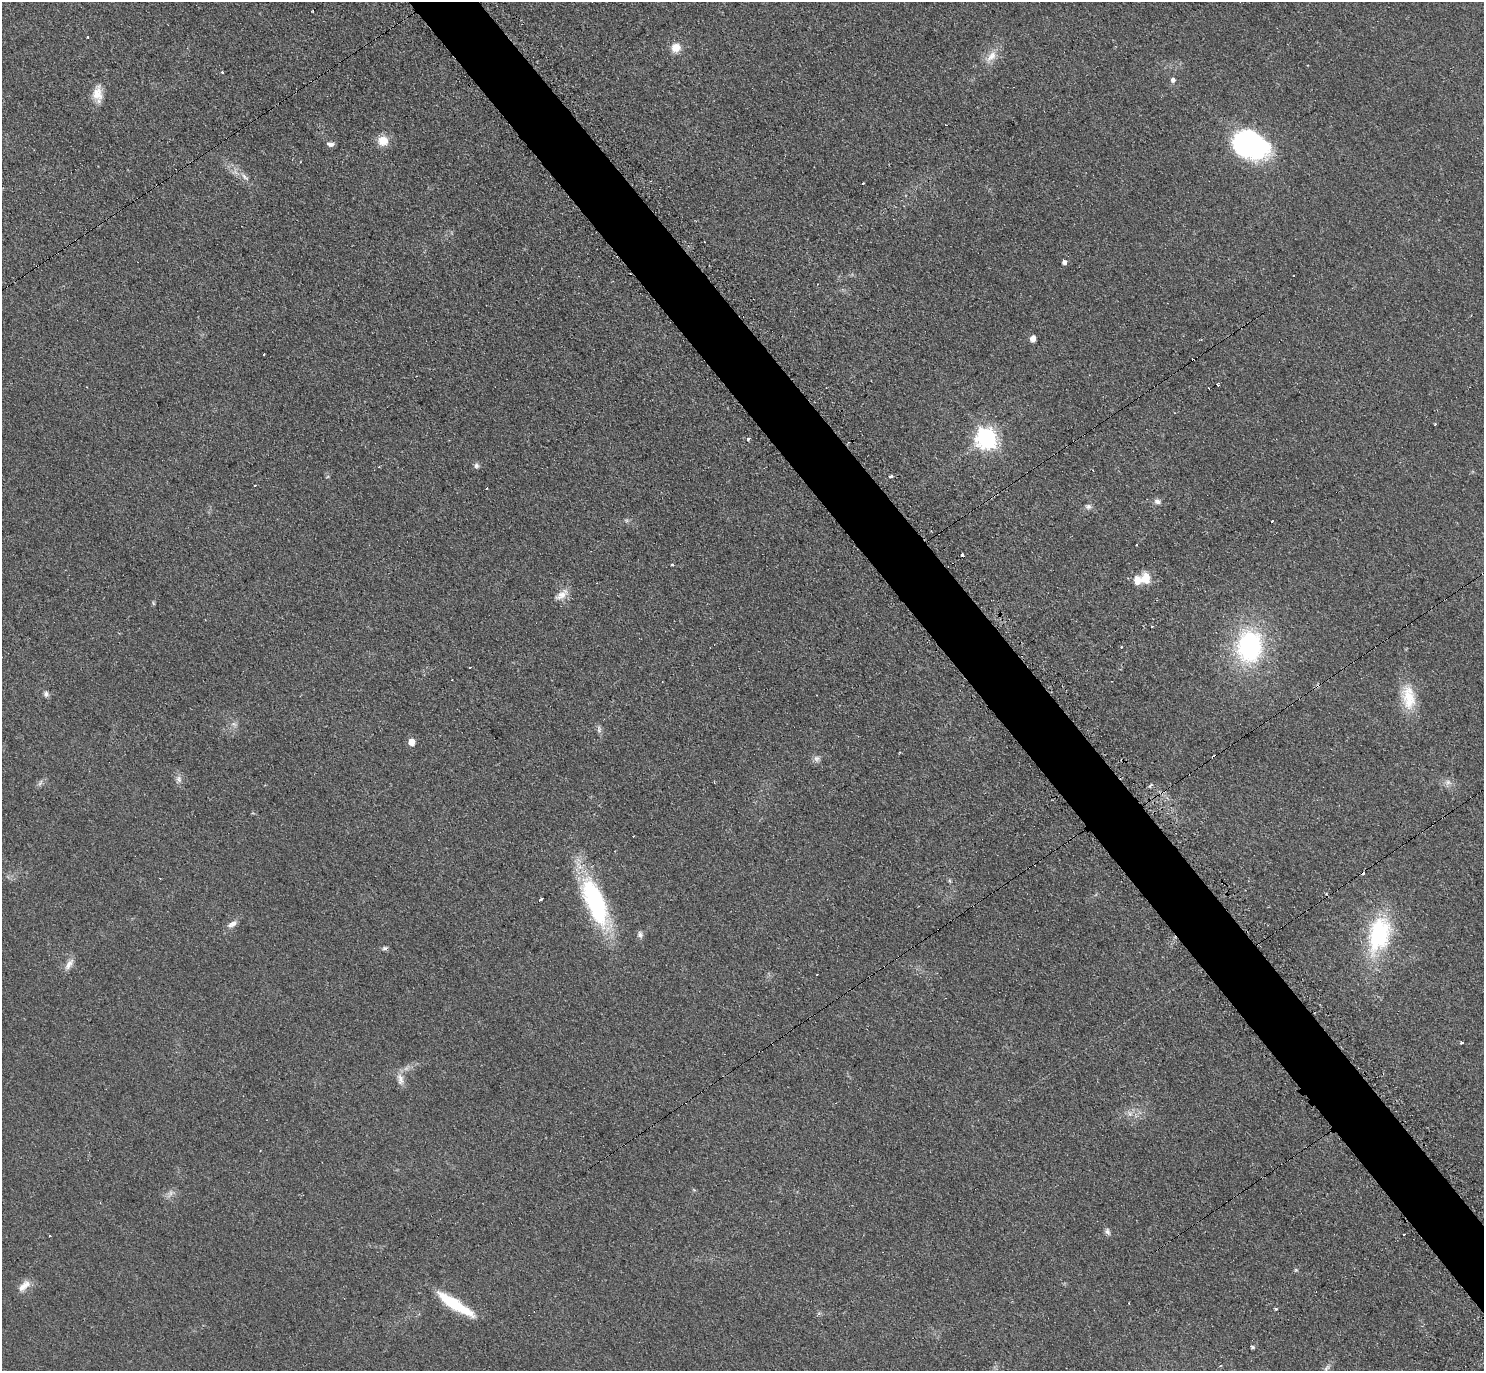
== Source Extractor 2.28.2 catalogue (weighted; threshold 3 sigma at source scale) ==
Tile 6 of 4 x 4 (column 2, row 2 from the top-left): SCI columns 1489-2970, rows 2896-4264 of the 5951 x 5939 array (HDU 1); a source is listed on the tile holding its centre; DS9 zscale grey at full resolution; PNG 1486 x 1373 px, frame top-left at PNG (2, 2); no overlay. Shown black and unused: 4% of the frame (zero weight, under 2 of 3 exposures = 2% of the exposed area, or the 3 px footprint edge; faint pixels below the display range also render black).
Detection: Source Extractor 2.28.2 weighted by HDU 2 'WHT'; one run over the whole footprint, this tile lists its part. Background 0.14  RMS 0.013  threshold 0.0567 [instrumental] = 3 sigma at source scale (4.5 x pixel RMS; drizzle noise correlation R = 1.50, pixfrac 1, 0.05/0.05 arcsec/px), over >= 5 px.
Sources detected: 73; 1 too faint to see at this stretch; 1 inside a brighter object's white glare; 10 cosmic-ray / hot-pixel residue — not listed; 1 inside a brighter listed object's ellipse — not listed separately; the other 60 listed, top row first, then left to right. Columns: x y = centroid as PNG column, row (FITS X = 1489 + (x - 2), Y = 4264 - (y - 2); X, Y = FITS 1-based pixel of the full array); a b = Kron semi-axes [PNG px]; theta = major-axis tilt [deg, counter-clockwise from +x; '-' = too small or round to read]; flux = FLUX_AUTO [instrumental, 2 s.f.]
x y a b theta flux
676 48 10 10 - 14
991 56 20 9 49 14
222 72 3 2 - 2.6
1173 80 6 5 - 4.2
97 94 19 12 90 17
383 141 11 10 - 19
330 144 9 5 -11 4.3
1250 145 43 25 -21 190
245 177 14 5 -45 6.2
1064 262 4 4 - 5.2
1294 276 3 3 - 2.5
1033 338 5 4 - 10
264 354 3 2 - 2.7
1218 384 3 2 - 1.6
1435 424 3 2 - 1.2
986 438 8 7 - 690
748 439 3 3 - 5.6
476 465 7 6 - 3.5
379 466 3 2 - 1.2
891 476 4 3 - 11
487 488 3 2 - 1.5
1157 501 9 6 -13 4.7
1088 506 9 7 14 4.2
1272 521 3 3 - 6.5
672 565 3 3 - 2.3
1146 577 16 12 89 15
562 595 20 8 39 11
153 603 6 4 -71 1.5
1152 626 3 3 - 1.9
1250 646 28 22 85 190
1122 647 3 2 - 1.6
46 694 7 6 - 4.1
1408 697 34 17 -82 38
234 724 9 5 -24 3.5
599 730 10 6 89 3.8
411 742 5 5 - 19
817 759 9 7 -79 4.6
179 779 10 7 -72 5.3
1448 782 7 7 - 4.6
1150 785 5 3 - 2.5
633 836 2 2 - 1.4
541 899 4 3 - 5.4
595 902 59 20 -68 170
232 924 14 6 29 6.6
1379 934 40 22 75 130
640 935 9 7 -73 4.3
385 948 7 5 26 2.6
69 964 18 7 59 8.2
1462 1042 3 3 - 1.7
400 1079 17 8 -80 9.3
1130 1114 7 6 - 4.4
171 1193 7 4 90 3.4
1108 1232 10 6 -69 4
1404 1234 3 2 - 2.4
1296 1270 6 4 -18 1.4
24 1286 19 9 44 11
455 1304 44 10 -33 59
1276 1309 3 3 - 3.7
1252 1347 4 3 - 2.3
1326 1368 11 4 46 3.9